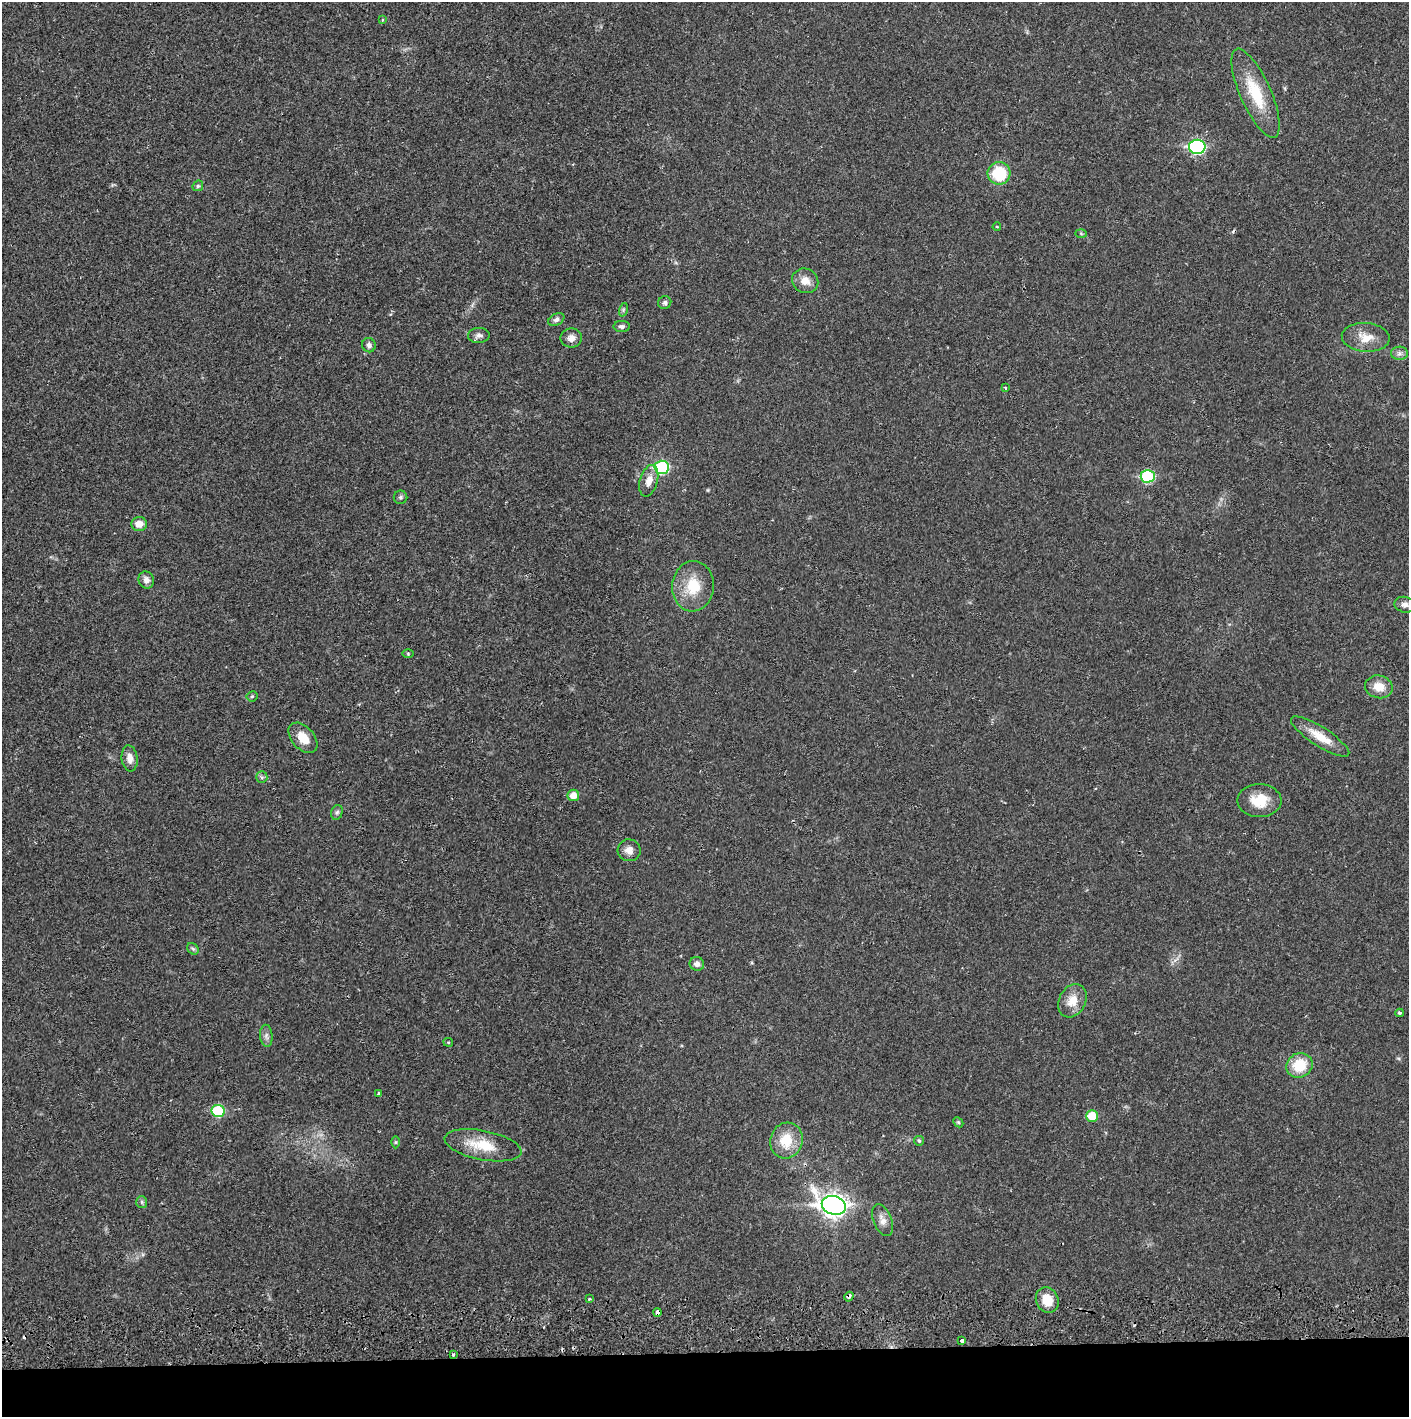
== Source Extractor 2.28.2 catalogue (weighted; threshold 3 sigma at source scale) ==
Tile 8 of 3 x 3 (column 2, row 3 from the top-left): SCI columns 1410-2816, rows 56-1470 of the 4229 x 4360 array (HDU 1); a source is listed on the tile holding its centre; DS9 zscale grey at full resolution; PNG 1411 x 1419 px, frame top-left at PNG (2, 2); each listed source drawn as its Kron ellipse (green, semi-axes under 4 px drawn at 4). Shown black and unused: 5% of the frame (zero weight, under 2 of 3 exposures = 3% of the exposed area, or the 3 px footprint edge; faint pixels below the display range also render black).
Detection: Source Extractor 2.28.2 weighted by HDU 2 'WHT'; one run over the whole footprint, this tile lists its part. Background 0.0211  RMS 0.0035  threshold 0.0156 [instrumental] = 3 sigma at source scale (4.5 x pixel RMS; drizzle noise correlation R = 1.50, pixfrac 1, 0.05/0.05 arcsec/px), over >= 5 px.
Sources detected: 65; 4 cosmic-ray / hot-pixel residue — neither listed nor drawn; the other 61 listed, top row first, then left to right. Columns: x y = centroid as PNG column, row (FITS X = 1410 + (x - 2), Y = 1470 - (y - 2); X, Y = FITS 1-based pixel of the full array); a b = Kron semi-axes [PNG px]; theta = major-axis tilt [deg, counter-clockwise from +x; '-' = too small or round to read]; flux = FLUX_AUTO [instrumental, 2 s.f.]
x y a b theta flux
382 19 3 2 - 0.5
1256 93 48 15 -66 15
1197 147 8 7 - 52
999 173 11 11 - 13
198 186 6 5 - 0.57
997 227 4 2 - 0.3
1081 233 5 3 - 0.37
805 281 13 12 - 3.7
665 303 7 6 - 0.82
623 310 7 4 72 0.53
556 319 9 5 29 1.1
622 326 8 5 1 0.86
479 335 11 7 4 1.4
1366 337 24 14 -4 5.5
571 338 11 9 10 2.3
369 345 7 6 - 1.1
1399 353 8 6 1 1.2
1005 388 4 3 - 0.44
662 467 7 7 - 31
1148 476 7 6 - 26
649 481 16 9 74 3.3
400 497 7 6 - 0.8
139 524 8 7 - 3.4
146 580 9 7 -61 1.9
693 586 25 21 85 10
1405 605 10 8 -11 1.6
408 654 5 3 - 0.35
1379 687 14 11 -13 4.6
252 696 5 5 - 0.44
1320 737 34 9 -33 6.8
303 738 18 11 -48 5.2
130 758 13 8 -84 2.7
262 777 6 5 - 0.66
573 795 6 5 - 3.3
1259 801 22 16 0 7.9
337 812 7 5 73 0.79
629 850 11 11 - 2.6
193 949 6 5 - 0.66
697 964 7 6 - 1.4
1072 1001 17 13 62 5.3
1400 1013 4 3 - 0.52
266 1036 11 6 -85 1.3
448 1042 5 4 - 0.4
1299 1065 13 12 - 9.9
379 1094 4 3 - 0.7
218 1111 6 6 - 18
1092 1116 6 5 - 8.3
958 1122 6 4 -44 0.48
786 1140 18 16 75 8.5
919 1141 5 5 - 0.5
396 1142 6 4 90 0.45
483 1145 39 14 -11 10
142 1202 6 5 - 0.66
834 1205 12 9 -17 240
883 1220 17 9 -68 2.5
849 1297 5 4 - 1.4
589 1299 3 3 - 0.47
1047 1300 13 11 -64 5.9
658 1312 4 4 - 2.4
962 1341 3 3 - 2
453 1355 3 3 - 1.4
Overlapping masked pixels (flux is a lower limit): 2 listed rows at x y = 849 1297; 658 1312